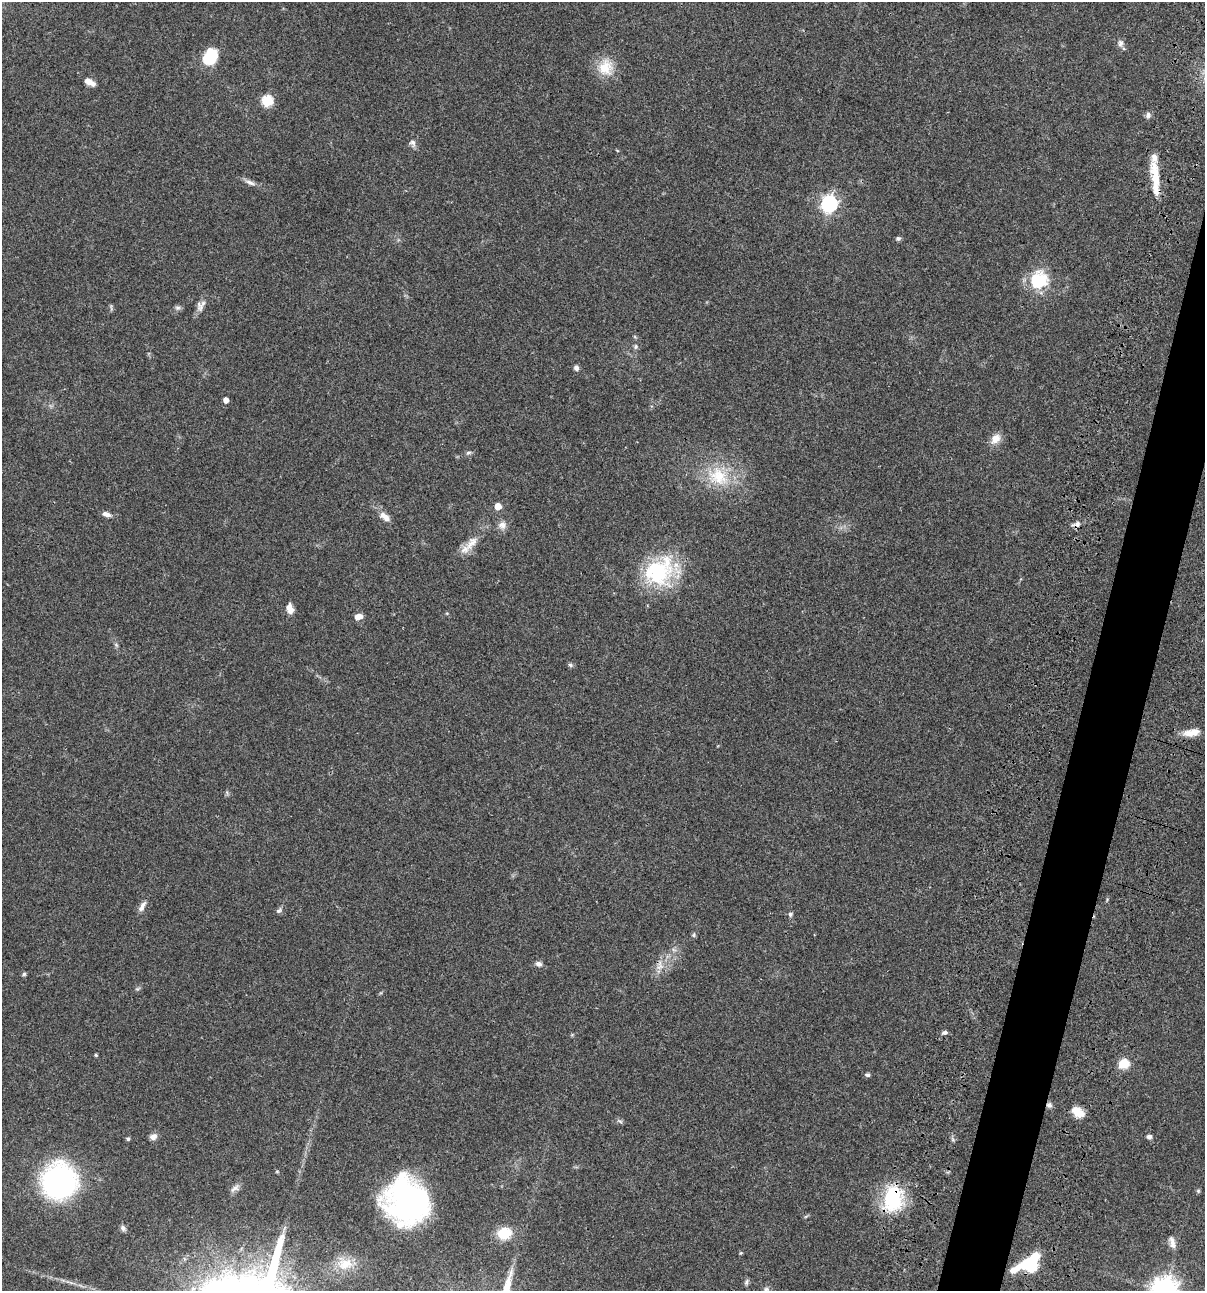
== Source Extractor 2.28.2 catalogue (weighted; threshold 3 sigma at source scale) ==
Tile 10 of 4 x 4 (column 2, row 3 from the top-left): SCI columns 1437-2639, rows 1408-2696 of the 5404 x 5390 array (HDU 1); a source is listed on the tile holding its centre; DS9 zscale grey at full resolution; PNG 1207 x 1293 px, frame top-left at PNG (2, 2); no overlay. Shown black and unused: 4% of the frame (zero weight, under 3 of 4 exposures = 9% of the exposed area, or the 3 px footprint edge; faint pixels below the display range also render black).
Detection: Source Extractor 2.28.2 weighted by HDU 2 'WHT'; one run over the whole footprint, this tile lists its part. Background 0.0464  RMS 0.0055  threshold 0.0247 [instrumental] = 3 sigma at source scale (4.5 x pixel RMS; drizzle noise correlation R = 1.50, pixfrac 1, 0.05/0.05 arcsec/px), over >= 5 px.
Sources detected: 64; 1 inside a brighter object's white glare — not listed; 1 inside a brighter listed object's ellipse — not listed separately; the other 62 listed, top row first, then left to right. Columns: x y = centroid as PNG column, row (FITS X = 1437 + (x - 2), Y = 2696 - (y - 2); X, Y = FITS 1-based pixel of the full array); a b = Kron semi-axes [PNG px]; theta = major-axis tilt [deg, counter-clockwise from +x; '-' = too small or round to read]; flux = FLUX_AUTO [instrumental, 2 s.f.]
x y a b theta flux
1120 43 9 7 87 1.9
210 57 13 10 57 29
605 67 23 20 78 11
90 82 12 6 -28 4.2
267 101 6 6 - 36
1148 115 8 6 -90 1.5
413 143 10 7 -70 2.1
1155 178 47 9 -85 13
250 182 15 6 -22 2.4
829 204 7 6 - 160
898 238 6 5 - 1.1
1038 280 20 19 - 23
177 308 8 6 -13 1.3
201 308 12 8 58 2.8
636 346 6 6 - 1.1
576 368 7 6 - 1.5
226 400 4 4 - 3.6
995 439 15 10 46 4.7
468 453 7 5 7 1.1
718 476 29 24 -41 21
498 506 5 5 - 8.4
106 514 11 6 -17 2.3
384 516 17 8 -39 4.2
1077 524 12 6 22 2.2
502 525 11 10 - 3.1
472 543 25 10 49 7.2
659 571 41 32 37 43
290 609 11 7 -75 4
358 616 8 5 14 4.2
570 665 7 5 -24 0.98
1192 733 22 8 7 5.8
142 906 15 6 60 2.6
279 911 8 5 46 1.2
790 914 6 6 - 1.1
694 935 6 4 89 0.76
539 964 9 7 -18 1.8
660 966 15 9 72 4.7
24 974 5 5 - 0.82
945 1032 8 5 16 1.3
96 1055 5 4 - 0.58
1123 1064 8 7 - 14
867 1075 7 4 -8 1
1049 1105 8 7 - 1.6
1078 1112 14 9 -32 7.3
620 1121 7 4 -36 0.91
153 1137 9 7 20 2.2
1149 1137 6 5 - 1.4
128 1139 5 4 - 0.79
59 1182 26 25 - 130
235 1188 13 7 31 2.4
1198 1191 6 4 47 0.7
892 1198 23 16 80 41
407 1201 40 35 -64 120
123 1228 8 6 -71 1.6
504 1233 13 11 18 13
1172 1242 17 7 -77 3.1
345 1264 21 16 15 10
1029 1265 17 11 -1 29
1012 1270 12 8 26 4.2
746 1282 9 5 76 1.1
766 1289 8 6 1 1.3
1164 1290 8 8 - 570
Overlapping masked pixels (flux is a lower limit): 3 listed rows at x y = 1077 524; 1049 1105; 892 1198
Isophote crosses this tile's border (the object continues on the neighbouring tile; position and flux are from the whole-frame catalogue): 1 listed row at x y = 1164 1290